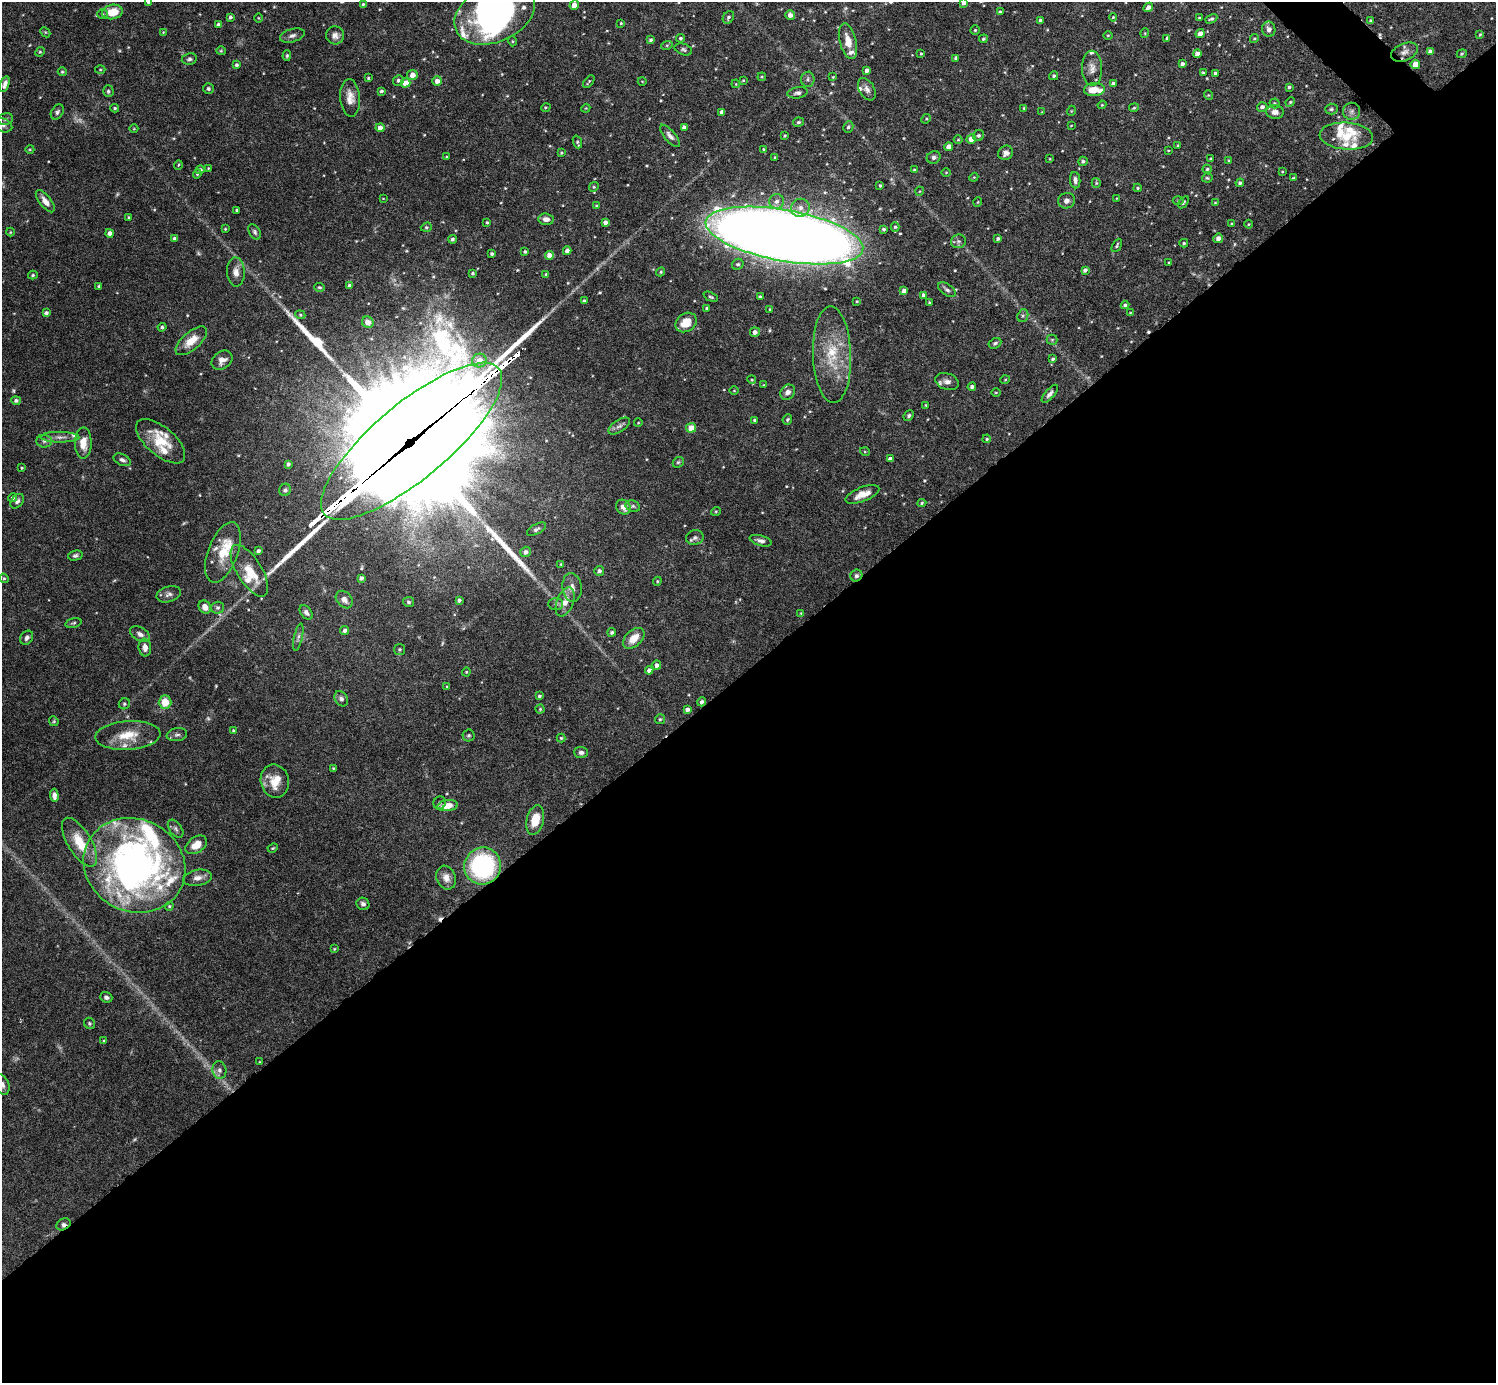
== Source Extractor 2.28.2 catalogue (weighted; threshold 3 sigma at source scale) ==
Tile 15 of 4 x 4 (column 3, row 4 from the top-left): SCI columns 2994-4487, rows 300-1680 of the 5982 x 5981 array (HDU 1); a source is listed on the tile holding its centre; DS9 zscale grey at full resolution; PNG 1498 x 1385 px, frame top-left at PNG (2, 2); each listed source drawn as its Kron ellipse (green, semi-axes under 4 px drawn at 4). Shown black and unused: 52% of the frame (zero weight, under 4 of 8 exposures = <1% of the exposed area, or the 3 px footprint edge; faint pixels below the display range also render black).
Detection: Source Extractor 2.28.2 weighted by HDU 2 'WHT'; one run over the whole footprint, this tile lists its part. Background 0.0745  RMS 0.0022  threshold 0.00894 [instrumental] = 3 sigma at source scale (4.09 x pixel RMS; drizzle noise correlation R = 1.36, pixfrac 0.8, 0.05/0.05 arcsec/px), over >= 5 px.
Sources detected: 369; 8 too faint to see at this stretch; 1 inside a brighter object's white glare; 3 cosmic-ray / hot-pixel residue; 3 long thin detections or spike segments (spike, bleed or trail) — neither listed nor drawn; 20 inside a brighter listed object's ellipse — not listed separately; the other 334 listed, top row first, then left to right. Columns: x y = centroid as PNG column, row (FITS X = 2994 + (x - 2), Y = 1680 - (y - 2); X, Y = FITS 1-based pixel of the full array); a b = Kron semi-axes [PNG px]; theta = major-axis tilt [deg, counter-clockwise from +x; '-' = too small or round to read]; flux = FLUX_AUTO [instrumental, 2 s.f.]
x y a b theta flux
148 2 4 4 - 0.41
964 3 4 3 - 0.62
363 4 3 3 - 0.26
574 5 5 4 - 2.1
1148 7 5 4 - 0.89
112 12 10 7 12 3.9
1000 12 4 3 - 0.43
495 13 42 28 24 42
102 14 5 5 - 0.3
790 15 5 4 - 1.1
230 17 4 3 - 0.37
728 17 7 5 58 0.44
1113 17 4 4 - 0.21
259 18 5 3 - 0.17
1199 18 3 3 - 0.25
1211 19 6 4 28 0.38
1040 20 3 3 - 0.34
1370 20 3 3 - 0.17
621 23 3 3 - 0.17
218 25 4 4 - 0.7
1269 29 8 6 -80 0.78
975 30 4 4 - 0.24
45 32 6 4 -45 0.23
163 32 3 3 - 0.13
1145 33 5 3 - 0.17
1200 33 5 4 - 1.2
1480 34 3 3 - 0.18
335 35 9 9 - 1
1108 35 4 3 - 0.19
292 36 12 6 17 0.8
680 38 4 4 - 0.31
1167 38 4 4 - 0.24
1254 38 4 4 - 0.23
983 39 4 4 - 0.33
651 40 4 4 - 0.39
512 41 5 3 - 0.18
848 41 18 8 -76 2.7
667 45 6 3 18 0.22
683 49 9 5 -18 0.46
221 51 5 4 - 0.22
1430 51 4 4 - 0.68
40 52 5 4 - 0.24
1404 52 14 8 23 1.2
921 53 4 3 - 0.17
1197 53 4 4 - 1.1
1462 54 5 4 - 0.22
287 56 5 4 - 0.27
956 58 4 3 - 0.38
189 59 8 5 10 0.49
1182 64 4 3 - 0.58
1415 64 4 4 - 2.3
236 65 4 4 - 0.41
1092 68 17 10 -89 1.6
100 70 5 3 - 0.2
867 70 4 4 - 0.79
62 72 4 4 - 0.24
1203 73 4 4 - 0.25
1215 73 4 3 - 0.44
412 75 5 5 - 1.6
1054 76 4 4 - 0.37
762 77 4 3 - 0.21
833 77 4 3 - 0.18
368 78 4 4 - 0.23
808 79 7 6 - 0.55
398 80 5 5 - 0.51
743 80 4 3 - 0.16
437 81 5 4 - 1
642 81 4 3 - 0.14
589 82 7 3 50 0.28
406 83 5 4 - 2.5
5 84 8 4 72 0.87
736 84 4 3 - 0.18
1113 84 4 4 - 0.7
1289 87 4 4 - 0.3
208 89 5 5 - 0.36
867 89 12 7 -60 1
1094 90 10 6 4 2.7
108 91 6 5 - 0.38
381 91 4 3 - 0.36
798 93 10 5 9 0.59
1208 95 5 3 - 0.17
350 98 19 10 -86 2.1
1290 102 5 4 - 0.25
1275 103 5 5 - 0.29
1102 105 4 4 - 0.19
546 107 5 3 - 0.18
1262 107 5 5 - 0.65
115 108 4 3 - 0.26
586 108 4 3 - 0.16
1024 108 4 3 - 0.2
1134 108 5 3 - 0.25
1331 109 6 5 - 0.39
1071 111 5 3 - 0.15
1352 111 8 8 - 0.7
57 112 8 6 58 0.48
722 112 4 4 - 0.94
1042 112 4 4 - 0.15
1275 112 9 7 -6 1.2
6 119 7 5 17 0.49
926 119 5 4 - 0.25
798 122 5 4 - 0.34
3 125 9 7 -19 0.74
1071 126 4 2 - 0.13
684 127 4 3 - 0.56
848 127 6 5 - 0.4
380 128 4 4 - 1.3
134 129 4 3 - 0.14
978 135 6 5 - 0.45
670 136 14 5 -50 0.92
785 136 3 3 - 0.22
1346 136 27 13 -4 4.6
971 139 5 4 - 1.8
958 140 4 3 - 0.18
577 142 6 4 -70 0.33
1178 145 3 3 - 0.18
949 147 4 4 - 1.9
30 149 4 3 - 0.17
764 149 4 3 - 0.23
1168 150 3 2 - 0.13
561 153 3 3 - 0.22
1006 153 8 7 - 0.86
447 157 3 3 - 0.2
775 157 4 4 - 0.2
934 157 7 6 - 0.53
1050 159 4 3 - 0.17
1210 159 4 3 - 0.19
1083 161 5 4 - 0.39
1229 161 4 3 - 0.23
178 165 5 3 - 0.18
208 168 4 2 - 0.14
914 169 3 3 - 0.18
1207 169 4 4 - 0.26
200 170 4 4 - 0.56
1282 171 4 3 - 0.18
946 172 4 3 - 0.15
197 174 4 4 - 0.29
974 177 4 3 - 0.17
1207 178 5 4 - 0.27
1293 178 3 3 - 0.21
1075 180 8 5 -84 0.71
1096 183 5 4 - 0.25
1240 183 4 4 - 0.45
880 185 4 3 - 0.27
594 187 5 4 - 0.27
1138 188 4 3 - 0.24
920 191 4 3 - 0.16
383 198 4 2 - 0.13
1117 198 3 2 - 0.13
45 201 13 6 -52 1.5
777 201 7 7 - 1
1066 201 8 7 - 0.99
1178 201 5 3 - 0.23
978 202 4 3 - 0.14
1183 202 7 4 54 0.33
1215 202 4 2 - 0.13
596 206 4 3 - 0.27
800 208 9 9 - 1.2
237 210 3 3 - 0.38
129 217 4 4 - 0.24
546 219 8 6 -6 1.2
487 222 3 3 - 0.27
605 222 4 4 - 0.88
1232 223 4 3 - 0.21
1248 224 4 3 - 0.16
426 227 5 4 - 0.28
895 227 5 4 - 0.33
225 229 3 3 - 0.17
884 229 3 3 - 0.37
10 232 4 4 - 0.2
255 232 8 5 -60 0.47
110 233 4 4 - 0.86
784 235 80 25 -10 660
174 238 4 4 - 0.5
1218 238 5 4 - 0.96
452 239 4 4 - 0.48
998 239 4 3 - 0.41
958 241 7 6 - 0.5
1184 243 4 4 - 0.28
1117 245 7 4 61 0.29
567 251 4 4 - 0.93
525 252 3 3 - 0.33
492 254 3 3 - 0.4
550 255 4 4 - 1.6
1169 263 4 3 - 0.24
738 264 6 5 - 0.4
1085 270 4 4 - 0.54
236 272 14 9 -88 1.5
661 272 5 4 - 0.28
473 273 3 3 - 0.32
546 274 4 4 - 0.24
33 275 5 4 - 0.31
349 285 4 4 - 0.48
99 286 4 3 - 0.28
320 287 5 3 - 0.26
947 290 10 5 -36 0.59
904 291 4 4 - 0.94
924 295 4 4 - 0.84
711 297 8 3 -25 0.33
760 297 4 3 - 0.43
584 301 4 3 - 0.41
857 301 3 3 - 0.18
929 303 3 3 - 0.22
1125 305 4 3 - 0.42
707 308 4 3 - 0.46
770 309 3 3 - 0.23
46 313 4 3 - 0.53
1130 313 4 2 - 0.17
300 315 5 4 - 0.25
1023 316 7 5 68 0.44
368 322 6 5 - 1.2
686 322 11 9 36 3.1
162 327 4 4 - 0.4
755 332 5 5 - 0.82
1052 340 5 5 - 0.29
191 341 19 9 41 3.2
995 343 7 5 28 0.4
832 355 48 19 -88 9.2
1053 359 4 3 - 0.32
222 360 11 8 37 1.3
479 361 7 7 - 2.4
752 380 4 3 - 0.2
1005 380 5 3 - 0.15
947 382 12 8 -20 1.2
763 385 4 4 - 0.17
972 387 4 4 - 0.53
734 391 4 3 - 0.15
788 392 8 6 50 1.2
996 393 4 3 - 0.17
1050 394 11 4 49 0.68
16 400 5 4 - 0.53
926 405 3 3 - 0.18
909 415 6 4 49 0.37
787 419 5 4 - 0.3
755 420 3 3 - 0.36
638 423 4 3 - 0.14
619 426 12 6 34 0.75
691 428 5 5 - 2.2
60 437 19 5 -1 1.3
987 439 4 3 - 0.26
44 441 8 6 -3 0.62
161 441 30 14 -40 5.6
412 441 114 37 40 11000
83 443 16 8 89 2.7
865 452 5 3 - 0.19
890 459 4 3 - 0.54
122 460 9 5 -26 0.62
678 462 6 5 - 0.31
288 464 4 3 - 0.41
22 468 3 2 - 0.2
285 490 6 5 - 0.42
862 494 18 7 22 2.4
12 498 4 4 - 0.43
17 501 8 5 51 0.57
922 503 4 4 - 0.27
633 506 7 5 -21 0.46
623 507 8 7 - 1.4
716 511 5 3 - 0.19
537 529 10 4 28 0.49
695 538 9 7 16 0.7
761 541 11 5 -16 0.71
258 551 4 4 - 0.48
223 552 32 15 70 5.8
526 552 5 5 - 0.81
75 556 7 5 13 0.48
561 564 4 4 - 0.19
249 571 29 12 -58 4.6
599 571 5 5 - 0.66
856 576 6 5 - 0.53
4 578 5 4 - 0.24
361 578 4 4 - 0.63
657 581 4 4 - 0.22
572 587 14 9 -82 1.6
169 594 12 7 17 0.89
344 600 10 7 -48 1.1
459 600 4 3 - 0.48
408 602 5 5 - 0.42
565 602 15 8 69 2.1
556 604 7 6 - 0.48
205 607 7 6 - 1.4
218 608 6 6 - 0.44
306 612 8 5 -51 0.66
801 613 4 3 - 0.15
73 623 8 4 16 0.34
345 630 4 4 - 0.65
612 632 4 4 - 0.35
140 634 11 6 -30 0.93
298 637 14 4 77 0.55
27 638 7 6 - 0.7
634 638 12 8 44 2.6
145 647 9 6 -84 1.3
400 649 5 5 - 0.35
657 665 5 4 - 0.72
649 670 4 4 - 0.79
466 672 4 4 - 0.22
447 686 3 3 - 0.19
539 696 4 3 - 0.3
341 699 8 6 -58 0.69
165 702 7 6 - 3
702 702 4 4 - 0.53
124 704 6 5 - 0.38
540 709 4 4 - 0.23
687 709 4 4 - 0.65
660 719 5 5 - 0.3
54 721 5 4 - 0.25
233 731 4 4 - 0.34
128 735 32 14 4 5
177 735 10 6 8 0.63
469 735 6 6 - 0.37
561 738 4 4 - 0.24
581 752 7 5 -3 0.6
333 768 3 3 - 0.17
275 781 17 14 -78 3.7
54 795 7 4 -89 0.88
440 803 6 6 - 0.41
448 806 10 5 6 2.6
535 820 15 8 77 3.7
176 829 10 6 -54 0.57
80 842 28 12 -58 5
196 845 12 7 34 2.5
273 848 5 3 - 0.21
134 865 52 46 -27 97
483 866 18 18 - 24
198 878 14 8 10 1.3
446 878 12 9 -68 1.5
363 904 6 6 - 0.58
169 906 4 3 - 0.24
334 949 3 3 - 0.19
106 997 6 5 - 0.56
89 1023 6 5 - 0.35
104 1040 4 2 - 0.15
260 1062 4 2 - 0.13
219 1070 9 7 -80 0.75
2 1085 10 7 -68 0.79
63 1224 7 5 28 0.68
Overlapping masked pixels (flux is a lower limit): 5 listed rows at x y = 412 441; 856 576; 702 702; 483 866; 63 1224
Isophote crosses this tile's border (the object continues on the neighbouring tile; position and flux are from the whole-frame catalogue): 5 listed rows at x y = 148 2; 964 3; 495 13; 3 125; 2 1085